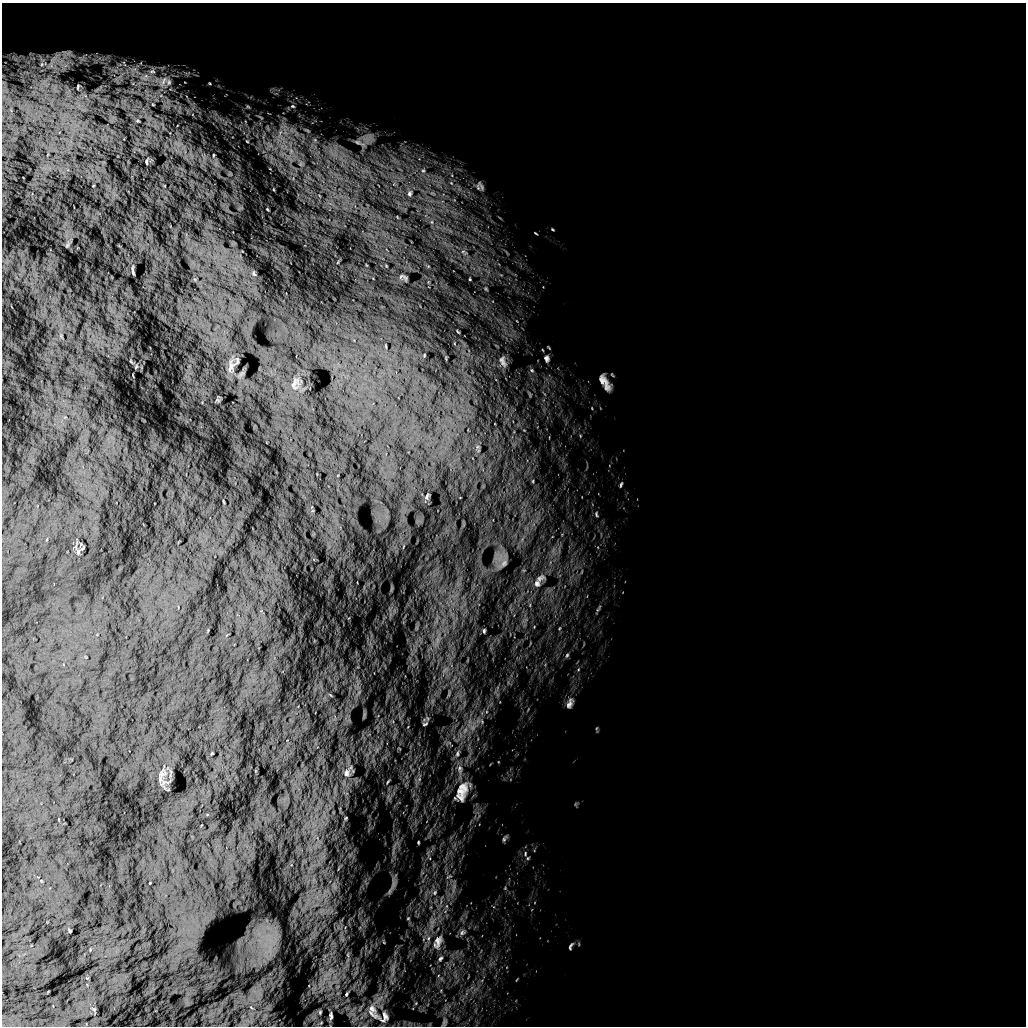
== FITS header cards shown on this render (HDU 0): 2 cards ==
NAXIS1  =                 1024 /
NAXIS2  =                 1024 /

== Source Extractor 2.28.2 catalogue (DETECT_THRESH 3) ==
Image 1024 x 1024 px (HDU 0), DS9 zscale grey, 1 PNG px = 1 image px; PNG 1028 x 1028 px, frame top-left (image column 1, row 1024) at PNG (2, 3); no overlay
Background 5.01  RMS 870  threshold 2610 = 3 sigma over >= 5 px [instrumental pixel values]
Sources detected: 62; all 62 listed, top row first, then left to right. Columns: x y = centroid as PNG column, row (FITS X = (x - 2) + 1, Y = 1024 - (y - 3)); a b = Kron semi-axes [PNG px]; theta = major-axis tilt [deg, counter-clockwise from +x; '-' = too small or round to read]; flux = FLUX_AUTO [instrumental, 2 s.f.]
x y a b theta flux
152 71 10 5 4 2.2e+05
163 81 19 8 58 6.4e+05
169 82 10 8 -76 2.9e+05
210 83 5 3 - 5.9e+04
78 87 4 2 - 3.9e+04
153 105 4 3 - 4.6e+04
292 106 8 6 -3 1.4e+05
248 107 6 4 -19 7.9e+04
138 121 6 3 -18 5.3e+04
247 141 3 2 - 3.8e+04
357 142 8 4 -19 1.1e+05
213 155 3 2 - 4.0e+04
147 162 5 2 - 5.9e+04
423 171 6 5 - 1.1e+05
451 183 5 5 - 8.7e+04
481 186 17 6 -53 2.6e+05
410 193 6 5 - 1.1e+05
552 229 5 3 - 5.1e+04
536 233 5 2 - 4.8e+04
133 270 8 2 -82 8.8e+04
254 274 9 4 -63 1.2e+05
405 278 10 4 -48 9.4e+04
470 279 3 2 - 4.0e+04
547 358 10 8 -78 2.4e+05
502 361 16 7 -69 3.0e+05
231 366 20 9 78 5.0e+05
532 370 6 5 - 1.0e+05
605 382 22 8 -61 6.2e+05
533 481 5 3 - 4.8e+04
621 484 8 3 69 9.4e+04
427 496 11 5 61 1.5e+05
596 514 7 4 -77 9.0e+04
504 563 10 7 61 2.1e+05
539 578 16 8 33 3.2e+05
537 583 9 8 - 2.4e+05
484 631 5 3 - 7.6e+04
567 655 6 4 46 7.5e+04
570 703 15 8 67 3.1e+05
425 724 7 4 18 8.4e+04
457 753 10 6 74 1.9e+05
460 769 12 7 -82 3.4e+05
347 773 13 11 77 5.4e+05
161 774 11 9 89 3.2e+05
388 782 7 3 50 7.1e+04
461 791 32 18 86 1.6e+06
345 818 6 4 43 8.1e+04
504 839 10 5 63 1.4e+05
418 842 4 2 - 5.1e+04
525 854 8 4 89 1.3e+05
435 892 8 6 71 1.7e+05
408 918 4 3 - 4.3e+04
462 932 9 7 38 1.9e+05
438 942 22 11 67 6.7e+05
571 946 10 4 63 1.2e+05
348 955 7 4 -72 9.5e+04
440 958 8 5 49 1.4e+05
346 994 5 3 - 6.8e+04
372 1009 18 9 -55 5.0e+05
320 1012 6 4 77 7.4e+04
331 1016 9 4 -89 1.5e+05
384 1017 27 16 -3 7.2e+05
444 1023 12 3 80 1.4e+05